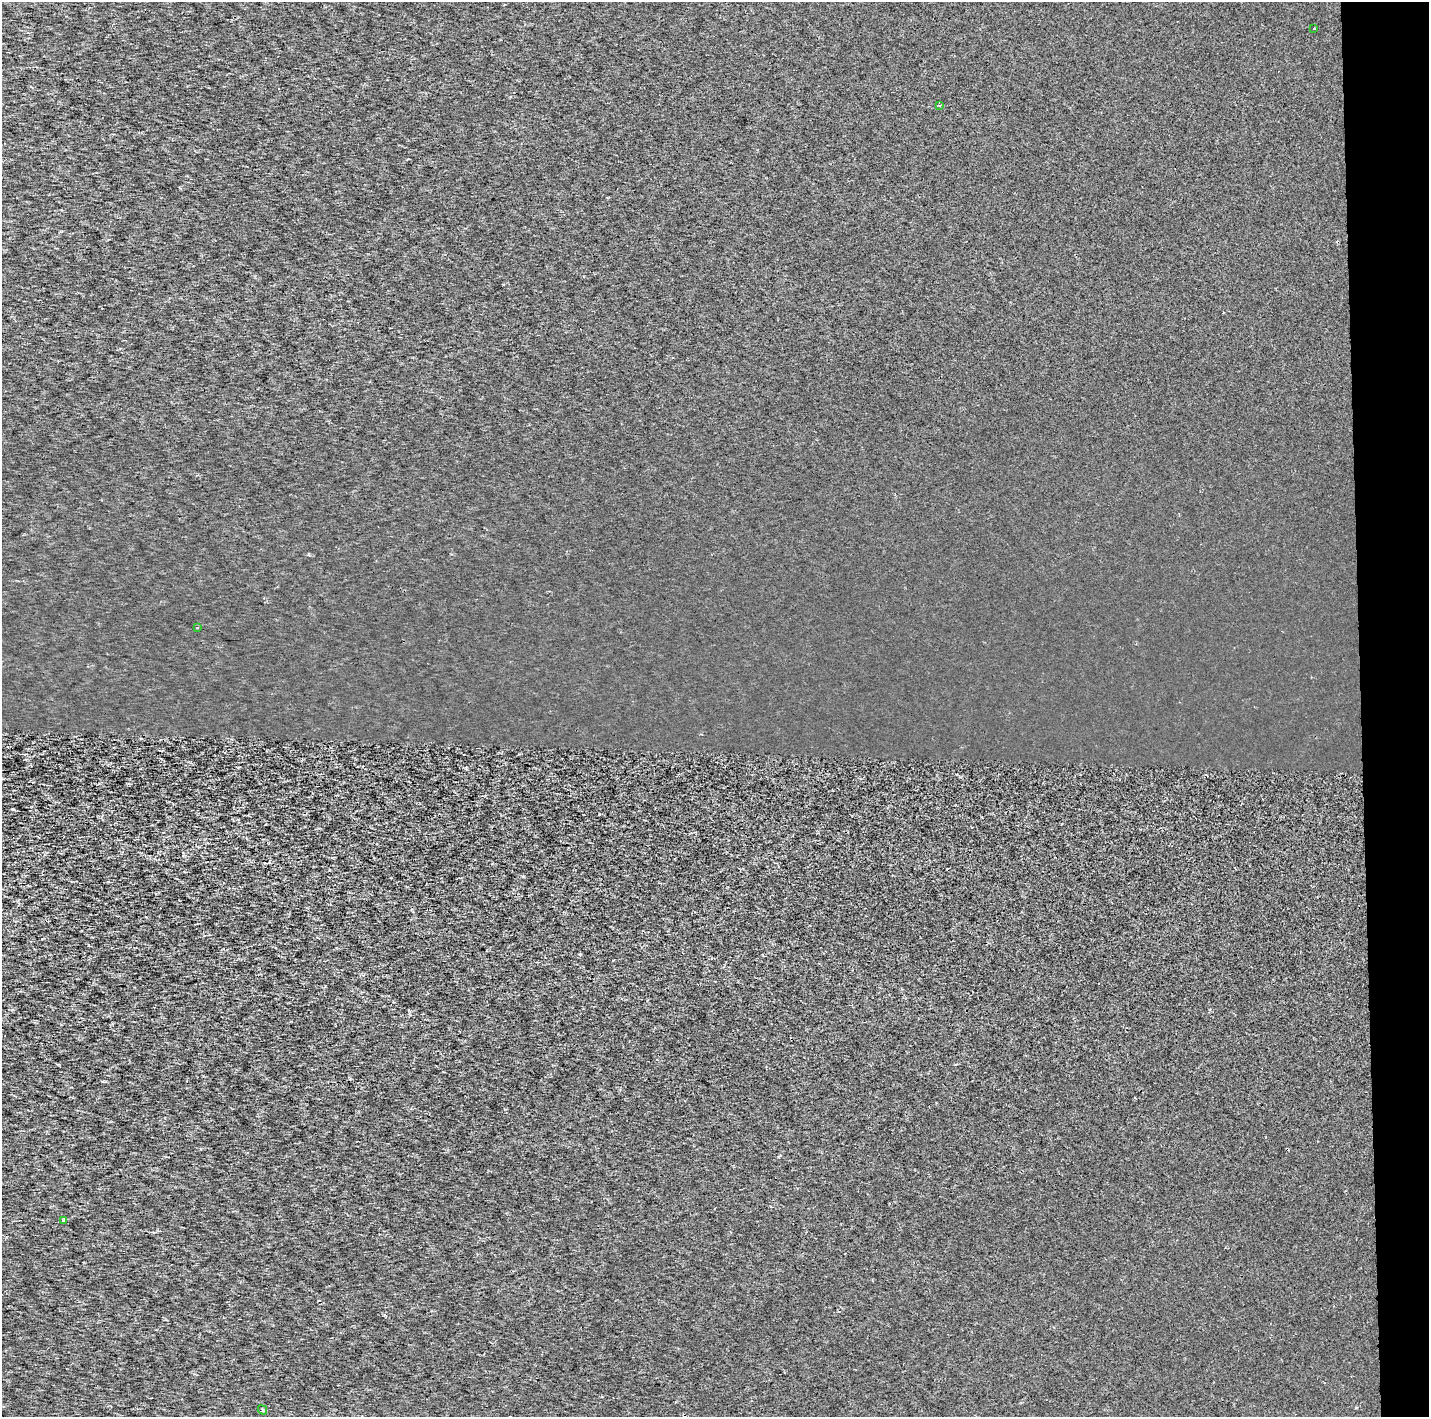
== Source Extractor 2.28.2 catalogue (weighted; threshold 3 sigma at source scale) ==
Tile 6 of 3 x 3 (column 3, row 2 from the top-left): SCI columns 2967-4393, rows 1519-2933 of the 7053 x 4355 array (HDU 1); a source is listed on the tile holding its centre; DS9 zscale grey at full resolution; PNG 1431 x 1419 px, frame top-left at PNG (2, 2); each listed source drawn as its Kron ellipse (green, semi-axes under 4 px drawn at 4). Shown black and unused: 5% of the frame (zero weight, under 2 of 3 exposures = <1% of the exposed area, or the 3 px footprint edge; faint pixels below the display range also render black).
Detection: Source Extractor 2.28.2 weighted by HDU 2 'WHT'; one run over the whole footprint, this tile lists its part. Background 3.28e-04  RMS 0.0027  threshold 0.0122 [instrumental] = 3 sigma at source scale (4.5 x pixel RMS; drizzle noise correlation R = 1.50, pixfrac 1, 0.0396/0.0396 arcsec/px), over >= 5 px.
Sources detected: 6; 1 cosmic-ray / hot-pixel residue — neither listed nor drawn; the other 5 listed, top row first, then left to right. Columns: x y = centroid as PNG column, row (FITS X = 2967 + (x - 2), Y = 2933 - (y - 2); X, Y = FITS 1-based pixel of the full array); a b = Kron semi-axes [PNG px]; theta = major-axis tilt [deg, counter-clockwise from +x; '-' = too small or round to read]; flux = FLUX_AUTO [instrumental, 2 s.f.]
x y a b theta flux
1314 29 2 2 - 0.29
939 105 4 3 - 0.29
197 628 3 3 - 0.29
63 1220 4 3 - 0.27
262 1410 5 3 - 0.45